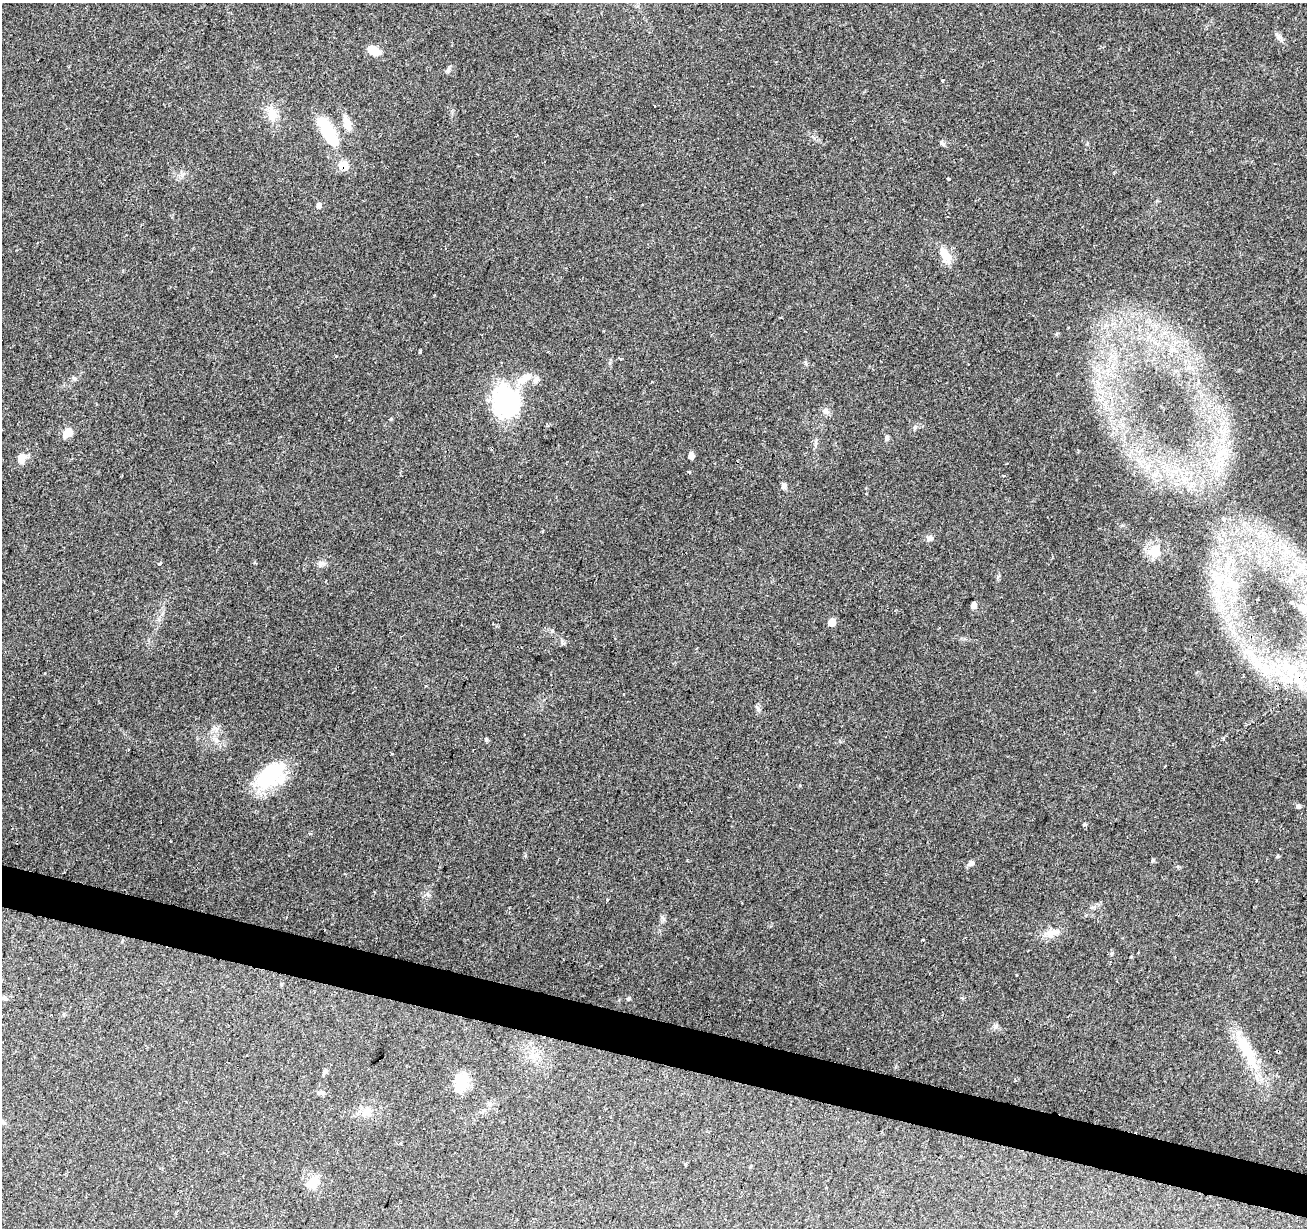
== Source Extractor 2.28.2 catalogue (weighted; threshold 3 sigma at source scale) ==
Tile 6 of 4 x 4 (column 2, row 2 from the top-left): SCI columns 1306-2610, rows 2670-3895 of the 5230 x 5405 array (HDU 1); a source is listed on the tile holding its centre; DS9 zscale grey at full resolution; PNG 1309 x 1230 px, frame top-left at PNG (2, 3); no overlay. Shown black and unused: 3% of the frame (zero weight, under 2 of 3 exposures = <1% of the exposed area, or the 3 px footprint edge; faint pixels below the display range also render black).
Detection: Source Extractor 2.28.2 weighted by HDU 2 'WHT'; one run over the whole footprint, this tile lists its part. Background 0.157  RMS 0.0076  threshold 0.034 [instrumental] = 3 sigma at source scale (4.5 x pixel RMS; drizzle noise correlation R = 1.50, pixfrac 1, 0.0396/0.0396 arcsec/px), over >= 5 px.
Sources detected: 63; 2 cosmic-ray / hot-pixel residue — not listed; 4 inside a brighter listed object's ellipse — not listed separately; the other 57 listed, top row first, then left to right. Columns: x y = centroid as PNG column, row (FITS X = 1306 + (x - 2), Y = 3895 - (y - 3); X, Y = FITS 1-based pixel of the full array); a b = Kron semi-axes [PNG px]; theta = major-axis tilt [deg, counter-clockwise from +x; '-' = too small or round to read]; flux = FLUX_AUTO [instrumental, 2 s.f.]
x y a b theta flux
373 50 17 10 -24 8.2
448 70 9 5 67 1.9
942 81 3 3 - 3.9
272 114 17 12 -78 11
347 123 24 8 -69 7.6
328 132 39 15 -60 32
942 143 8 4 -46 1.5
949 179 4 3 - 1.9
319 205 8 6 81 2.4
945 255 26 11 -58 9.8
525 378 22 10 37 10
506 401 29 26 -79 95
826 411 9 8 - 3.1
915 427 6 4 49 1.3
68 433 11 7 46 9.9
887 438 7 5 74 1.8
691 456 6 5 - 4.5
21 458 11 9 76 7.1
1003 475 4 2 - 0.71
784 486 7 6 - 2.5
930 538 8 7 - 3
1155 551 16 15 - 14
160 563 4 3 - 3.4
322 564 12 6 11 2.6
1234 585 13 12 - 9.1
973 605 6 5 - 3.3
1304 609 35 11 -31 20
832 622 6 6 - 8.1
562 642 7 4 73 1.2
1249 653 17 11 -29 12
1266 670 25 10 -32 19
1291 672 31 10 73 18
44 674 3 3 - 2.8
624 694 3 2 - 1.6
758 708 6 4 -21 1.3
1223 739 4 3 - 1.3
486 740 6 4 72 0.91
392 753 3 3 - 0.81
271 775 39 26 34 45
1298 806 6 5 - 1.6
1085 824 5 4 - 1.8
1278 856 4 4 - 0.88
1153 860 6 4 18 1.2
971 863 8 6 51 2.5
607 900 3 3 - 1.6
1052 933 17 10 22 7.7
922 940 3 3 - 1.3
5 998 7 5 -20 1.2
629 998 7 3 36 0.98
1246 1050 44 15 -59 30
325 1071 7 5 68 1.8
461 1082 20 15 74 19
321 1093 8 5 -10 2.1
366 1112 13 9 -16 6
401 1143 3 3 - 0.97
685 1164 3 3 - 1.7
315 1180 18 12 36 8.6
Isophote crosses this tile's border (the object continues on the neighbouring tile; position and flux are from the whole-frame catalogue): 1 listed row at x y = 1304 609
Unlisted compact peaks at least as high as the median listed source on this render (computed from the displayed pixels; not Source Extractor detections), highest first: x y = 420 352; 391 419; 996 1026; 1279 37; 1112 953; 800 785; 1087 144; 1056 334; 1093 907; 74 378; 610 363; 814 138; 1016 975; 805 363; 552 630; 998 576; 663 919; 427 894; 1157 201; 182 174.